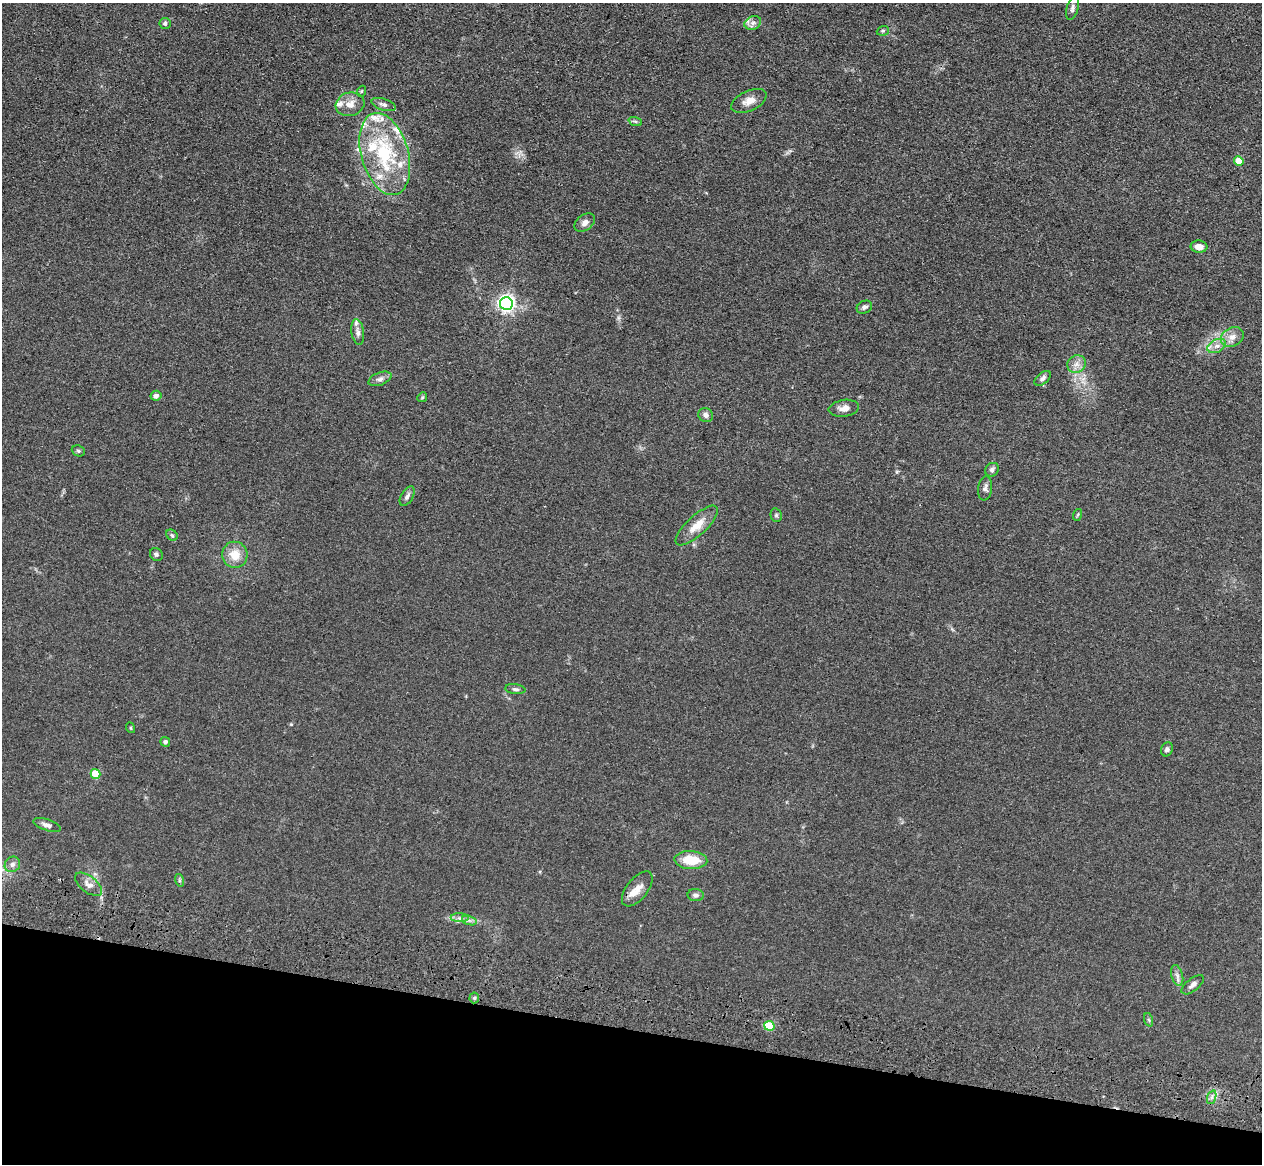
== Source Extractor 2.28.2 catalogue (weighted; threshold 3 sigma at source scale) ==
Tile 15 of 4 x 4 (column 3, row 4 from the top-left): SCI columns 2555-3814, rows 362-1523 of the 5110 x 5250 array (HDU 1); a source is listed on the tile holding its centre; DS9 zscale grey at full resolution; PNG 1264 x 1166 px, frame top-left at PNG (2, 3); each listed source drawn as its Kron ellipse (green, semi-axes under 4 px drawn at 4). Shown black and unused: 12% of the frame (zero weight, under 3 of 4 exposures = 6% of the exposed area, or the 3 px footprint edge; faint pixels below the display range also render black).
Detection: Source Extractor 2.28.2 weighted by HDU 2 'WHT'; one run over the whole footprint, this tile lists its part. Background 0.0611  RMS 0.0074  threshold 0.0332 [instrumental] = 3 sigma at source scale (4.5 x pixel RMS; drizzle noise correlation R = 1.50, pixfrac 1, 0.05/0.05 arcsec/px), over >= 5 px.
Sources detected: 63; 8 inside a brighter listed object's ellipse — not listed separately; the other 55 listed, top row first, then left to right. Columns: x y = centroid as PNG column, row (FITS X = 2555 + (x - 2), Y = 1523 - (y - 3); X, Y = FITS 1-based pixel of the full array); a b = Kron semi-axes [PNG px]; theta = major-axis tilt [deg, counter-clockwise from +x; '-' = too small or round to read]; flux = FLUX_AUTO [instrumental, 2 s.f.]
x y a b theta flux
1072 8 12 5 74 2.4
165 23 6 5 - 1.7
753 23 8 6 22 3
883 31 6 4 21 1.3
362 91 5 3 - 0.69
749 101 19 10 25 6.6
350 104 14 11 15 6.9
384 105 12 5 -18 2.6
635 121 7 4 -19 1.4
385 154 42 23 -74 61
1239 161 5 4 - 14
585 222 11 7 38 3.5
1199 247 8 6 -3 5.9
506 304 6 6 - 270
864 307 8 6 27 2.3
358 332 13 6 -81 3
1232 337 12 9 27 6
1217 346 10 6 25 4
1077 364 9 8 - 4.4
1043 378 9 5 40 2.5
380 379 12 6 21 3.2
156 396 5 5 - 2.6
422 397 5 4 - 0.88
844 408 15 8 8 4.9
706 415 7 6 - 2.9
78 451 7 5 -22 1.3
992 470 7 6 - 2.1
985 488 12 7 82 3.1
407 496 11 6 60 2.5
776 515 7 5 -76 1.4
1077 515 6 3 70 0.85
697 526 27 10 43 11
172 535 6 5 - 1.3
156 554 7 6 - 1.6
235 555 13 12 - 11
515 689 10 5 -8 1.9
131 728 5 3 - 0.67
165 742 5 4 - 1.6
1167 749 7 6 - 1.9
95 774 5 4 - 19
47 825 14 5 -17 3.1
691 860 16 9 -3 17
12 864 8 7 - 2.9
179 880 6 4 -72 1.1
89 884 16 8 -38 5
637 889 21 10 51 8.7
696 895 8 6 -7 2.3
460 918 9 4 -1 2.2
469 920 7 4 -19 2
1177 975 11 5 -75 2.8
1193 985 13 6 39 2.8
474 998 5 5 - 1
1149 1020 7 4 -71 1
769 1026 5 5 - 30
1212 1097 7 4 71 1.9